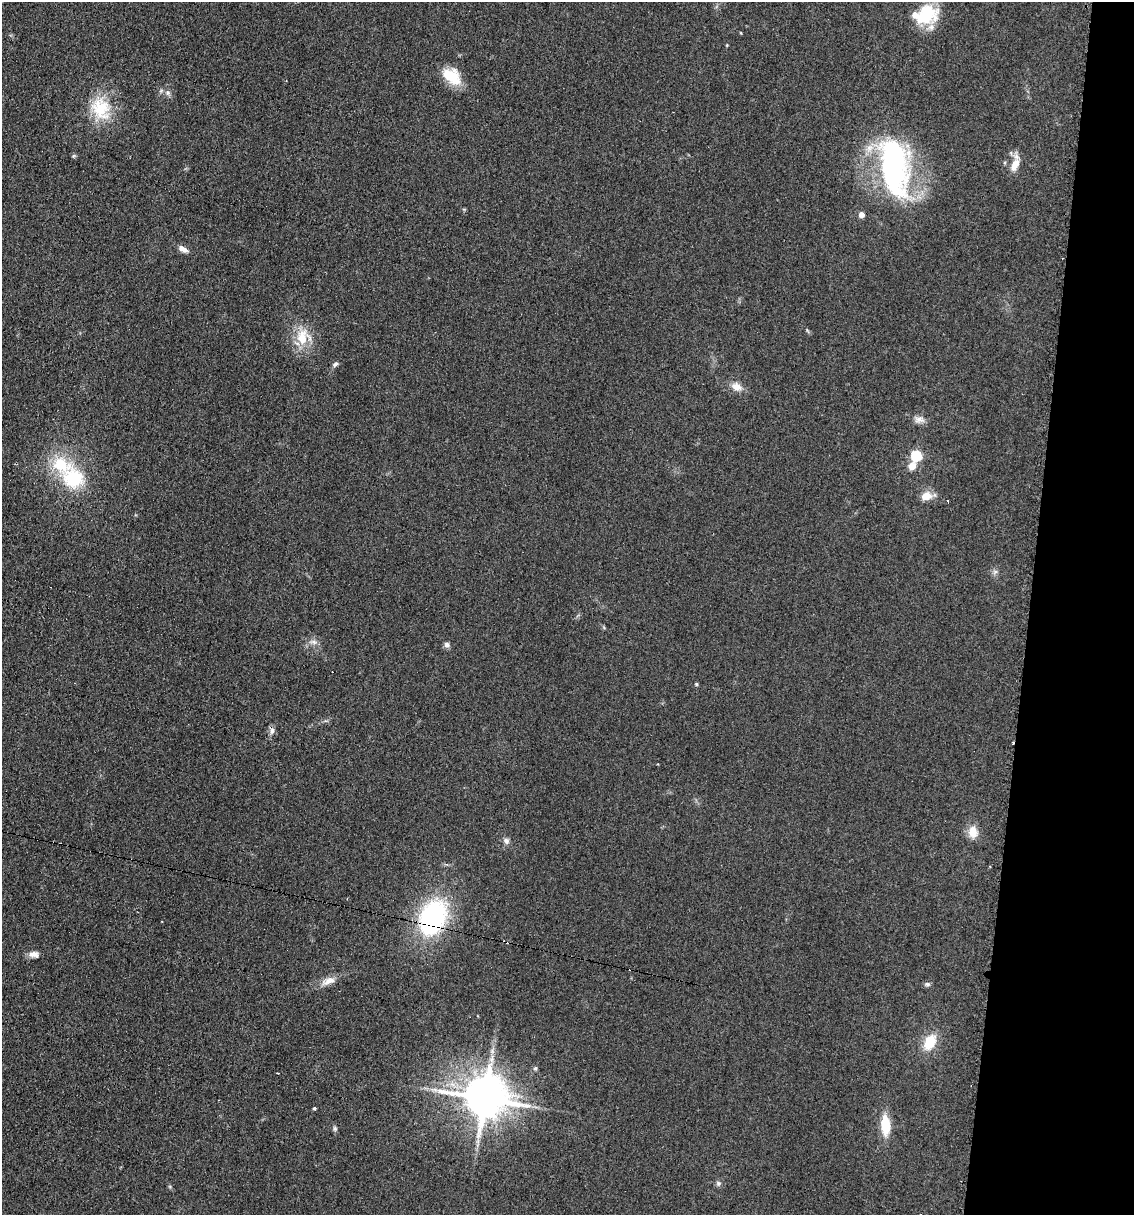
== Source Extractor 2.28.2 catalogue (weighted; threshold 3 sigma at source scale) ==
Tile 8 of 4 x 4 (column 4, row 2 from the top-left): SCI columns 3520-4651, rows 2428-3640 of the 4903 x 4854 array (HDU 1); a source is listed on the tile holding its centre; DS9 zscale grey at full resolution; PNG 1136 x 1217 px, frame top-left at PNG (2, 2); no overlay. Shown black and unused: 9% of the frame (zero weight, under 2 of 3 exposures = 2% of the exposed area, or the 3 px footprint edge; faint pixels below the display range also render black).
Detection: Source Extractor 2.28.2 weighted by HDU 2 'WHT'; one run over the whole footprint, this tile lists its part. Background 0.101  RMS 0.012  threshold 0.0519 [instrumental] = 3 sigma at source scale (4.5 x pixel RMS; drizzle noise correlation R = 1.50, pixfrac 1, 0.05/0.05 arcsec/px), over >= 5 px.
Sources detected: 46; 1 inside a brighter object's white glare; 5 cosmic-ray / hot-pixel residue — not listed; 2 inside a brighter listed object's ellipse — not listed separately; the other 38 listed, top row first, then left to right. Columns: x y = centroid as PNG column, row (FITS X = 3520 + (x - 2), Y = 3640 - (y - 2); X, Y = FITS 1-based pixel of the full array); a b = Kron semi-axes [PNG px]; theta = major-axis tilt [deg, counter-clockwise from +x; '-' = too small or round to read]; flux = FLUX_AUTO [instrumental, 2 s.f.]
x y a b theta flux
926 15 27 21 29 54
727 45 4 3 - 0.92
452 76 24 16 -40 29
168 93 7 4 0 2.5
101 108 34 26 -70 50
1015 165 19 9 65 14
894 167 72 32 -82 250
861 215 5 5 - 7.7
183 249 12 6 -32 7.7
303 337 21 18 84 32
335 364 8 5 39 2.9
736 387 14 9 -24 11
919 419 14 10 -8 7.4
917 455 6 5 - 100
912 466 5 5 - 25
73 478 27 24 -32 68
927 496 14 9 14 15
995 572 7 6 - 3.2
313 642 13 6 -6 5.3
447 645 7 7 - 3.5
696 684 4 4 - 1.5
272 730 10 7 -86 4.7
658 764 3 2 - 0.79
973 832 13 10 -82 16
506 841 8 8 - 4.3
433 918 35 23 66 180
34 954 12 8 -6 6.6
328 981 21 9 22 12
927 984 8 5 -1 2.7
930 1042 18 11 63 28
492 1051 7 5 -47 2.9
535 1068 6 5 - 2.2
434 1090 12 5 -17 6
485 1098 13 9 -3 4200
314 1108 4 3 - 1.7
885 1125 20 9 -87 33
335 1128 7 5 -88 2.4
718 1183 7 7 - 2.9
Overlapping masked pixels (flux is a lower limit): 1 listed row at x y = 433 918